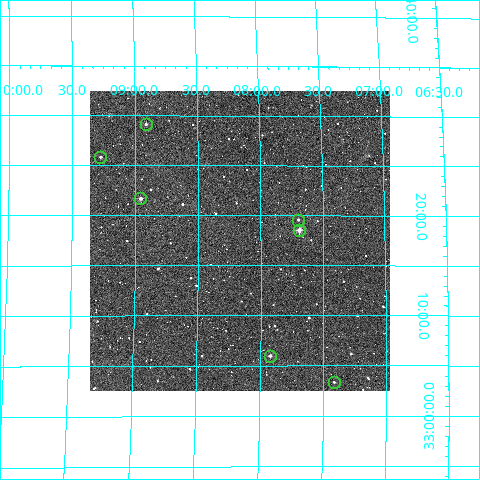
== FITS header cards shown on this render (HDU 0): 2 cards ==
NAXIS1  =                  300
NAXIS2  =                  300

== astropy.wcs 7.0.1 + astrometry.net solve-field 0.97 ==
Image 300 x 300 px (HDU 0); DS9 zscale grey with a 90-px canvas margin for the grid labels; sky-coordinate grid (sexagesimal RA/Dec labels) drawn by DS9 from the SOLVED WCS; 7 Tycho-2 reference stars matched to detected sources circled (green)
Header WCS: RA---TAN/DEC--TAN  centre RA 13:08:10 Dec +33:18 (197.04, +33.29 deg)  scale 6 arcsec/px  FOV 30.0' x 30.0'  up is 0 deg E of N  parity normal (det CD < 0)
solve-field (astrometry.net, Tycho-2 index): VERIFIED the header's WCS against the Tycho-2 star catalogue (verified at 2 index scales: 6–7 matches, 0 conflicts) and refined it, rather than solving blind
Solved WCS: RA---TAN-SIP/DEC--TAN-SIP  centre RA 13:08:10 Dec +33:17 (197.04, +33.29 deg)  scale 6.01 arcsec/px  FOV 30.0' x 30.0'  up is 0 deg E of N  parity normal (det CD < 0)
The solver's refit moves the header's centre by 4.1 arcsec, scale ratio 1.001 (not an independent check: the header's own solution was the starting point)
Tycho-2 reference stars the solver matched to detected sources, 7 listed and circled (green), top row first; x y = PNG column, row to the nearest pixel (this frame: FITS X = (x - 90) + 1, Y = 300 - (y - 91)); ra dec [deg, ICRS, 3 dp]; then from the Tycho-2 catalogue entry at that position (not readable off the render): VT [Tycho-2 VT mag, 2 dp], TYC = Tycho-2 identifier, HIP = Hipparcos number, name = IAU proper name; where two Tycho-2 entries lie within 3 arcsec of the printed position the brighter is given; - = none
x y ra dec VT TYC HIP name
146 124 197.228 +33.486 12.16 2532-1405-1 - -
100 157 197.319 +33.431 12.15 2532-1621-1 - -
140 198 197.239 +33.362 11.23 2532-1403-1 - -
298 220 196.924 +33.326 12.70 2532-1463-1 - -
299 230 196.922 +33.309 10.92 2532-1691-1 - -
270 356 196.981 +33.100 12.00 2532-1962-1 - -
334 382 196.854 +33.056 12.65 2532-1969-1 - -